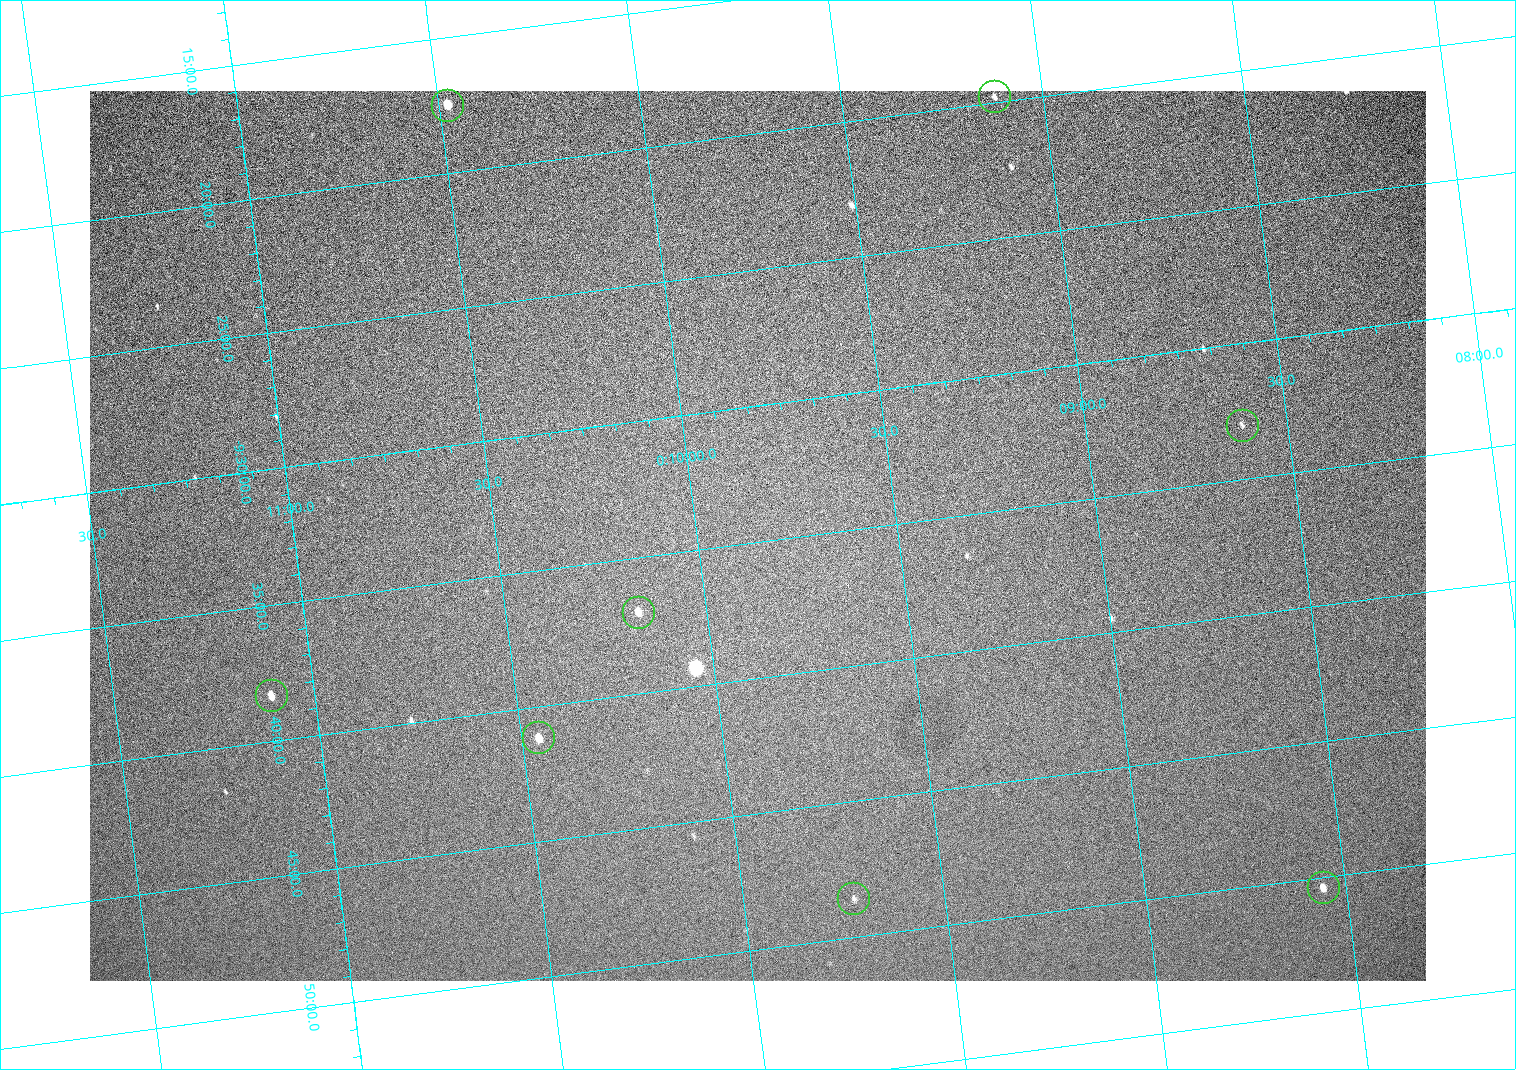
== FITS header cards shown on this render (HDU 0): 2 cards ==
NAXIS1  =                 1336 / length of data axis 1
NAXIS2  =                  890 / length of data axis 2

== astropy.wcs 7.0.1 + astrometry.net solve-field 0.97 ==
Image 1336 x 890 px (HDU 0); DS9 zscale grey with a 90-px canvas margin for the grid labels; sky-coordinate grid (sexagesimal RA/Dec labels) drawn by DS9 from the SOLVED WCS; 8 Tycho-2 reference stars matched to detected sources circled (green)
Header WCS: none
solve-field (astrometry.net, Tycho-2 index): SOLVED blind (the file carries no WCS)
Solved WCS: RA---TAN-SIP/DEC--TAN-SIP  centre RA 00:09:51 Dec -09:35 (2.46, -9.58 deg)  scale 2.22 arcsec/px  FOV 49.4' x 33.0'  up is -7 deg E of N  parity normal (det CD < 0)
(file carries no celestial WCS; the grid is the blind solution)
Tycho-2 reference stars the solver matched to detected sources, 8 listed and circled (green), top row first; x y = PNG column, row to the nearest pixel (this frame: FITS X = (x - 90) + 1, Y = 890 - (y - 91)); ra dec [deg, ICRS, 3 dp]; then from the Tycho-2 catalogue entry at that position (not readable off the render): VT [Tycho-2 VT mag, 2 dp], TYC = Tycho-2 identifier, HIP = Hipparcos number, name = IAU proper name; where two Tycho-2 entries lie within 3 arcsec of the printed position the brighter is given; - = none
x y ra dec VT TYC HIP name
994 96 2.280 -9.330 12.27 5260-351-1 - -
447 105 2.620 -9.291 8.81 5261-329-1 - -
1242 425 2.153 -9.550 13.26 5260-885-1 - -
638 612 2.543 -9.617 11.28 5260-962-1 - -
271 695 2.777 -9.638 10.48 5261-617-1 - -
538 737 2.614 -9.686 11.21 5261-343-1 - -
1323 887 2.139 -9.840 10.40 5260-890-1 - -
853 898 2.432 -9.809 12.48 5260-755-1 - -